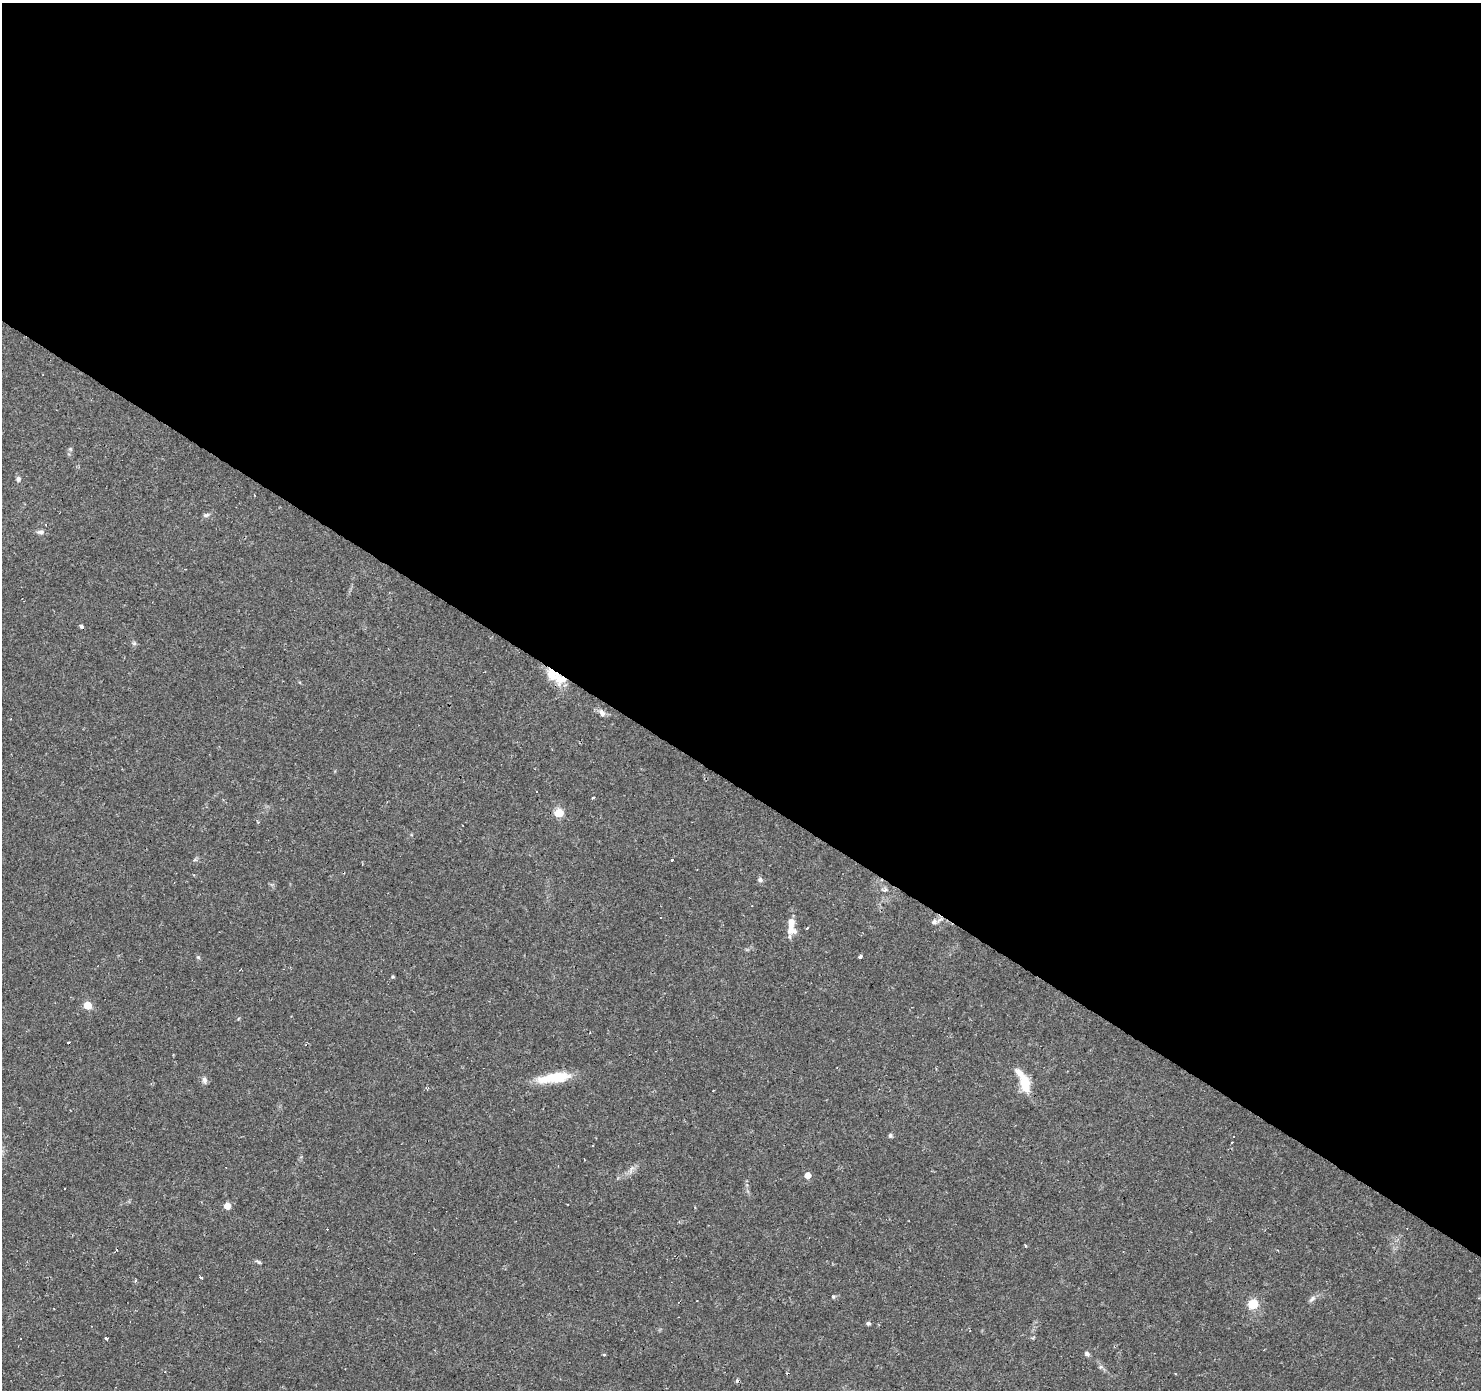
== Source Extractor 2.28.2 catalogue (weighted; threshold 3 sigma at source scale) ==
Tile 3 of 4 x 4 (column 3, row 1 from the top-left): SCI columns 2960-4438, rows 4343-5730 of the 5921 x 5977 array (HDU 1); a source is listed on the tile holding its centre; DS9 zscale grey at full resolution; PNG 1483 x 1392 px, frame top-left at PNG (2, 3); no overlay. Shown black and unused: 57% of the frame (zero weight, under 2 of 3 exposures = <1% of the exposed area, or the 3 px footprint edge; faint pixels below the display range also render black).
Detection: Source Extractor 2.28.2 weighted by HDU 2 'WHT'; one run over the whole footprint, this tile lists its part. Background 0.0429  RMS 0.0034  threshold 0.0153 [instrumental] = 3 sigma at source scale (4.5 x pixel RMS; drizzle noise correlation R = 1.50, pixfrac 1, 0.0396/0.0396 arcsec/px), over >= 5 px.
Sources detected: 59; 11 cosmic-ray / hot-pixel residue — not listed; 3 inside a brighter listed object's ellipse — not listed separately; the other 45 listed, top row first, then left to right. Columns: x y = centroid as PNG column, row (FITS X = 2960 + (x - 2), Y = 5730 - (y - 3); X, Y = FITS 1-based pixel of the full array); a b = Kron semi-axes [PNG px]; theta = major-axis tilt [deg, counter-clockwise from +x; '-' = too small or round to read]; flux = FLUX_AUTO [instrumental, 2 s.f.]
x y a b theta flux
70 449 6 5 - 0.53
18 479 6 6 - 0.97
206 515 9 5 7 0.8
41 532 9 6 3 1.2
81 626 4 3 - 2.4
134 643 6 4 0 0.56
552 674 23 13 -49 7.9
602 713 10 7 -52 1.6
537 791 3 2 - 0.3
593 798 3 3 - 0.93
559 813 5 5 - 15
672 860 3 3 - 2.3
760 880 7 6 - 0.88
885 890 8 6 20 0.88
660 918 3 3 - 0.81
791 922 13 7 84 3.2
934 922 8 7 - 1.2
807 928 3 2 - 0.93
789 937 15 5 88 0.99
860 956 3 3 - 2.5
198 957 5 4 - 0.45
393 977 5 3 - 0.33
87 1005 5 5 - 8.8
554 1078 39 11 8 11
204 1080 9 7 -82 1.2
1025 1083 21 11 -76 7.5
427 1089 4 4 - 0.41
713 1090 2 2 - 0.46
890 1135 6 5 - 0.57
631 1169 15 4 63 1.4
808 1175 5 5 - 3.8
227 1206 5 5 - 4.8
1026 1246 4 3 - 0.36
258 1262 9 4 -28 0.58
201 1277 3 3 - 4
135 1281 4 3 - 0.43
1312 1298 11 5 42 1.1
1253 1304 8 8 - 7.6
868 1323 5 4 - 0.76
106 1338 3 3 - 2.2
1087 1354 7 5 -36 0.89
604 1355 4 3 - 0.35
1101 1367 7 4 -18 0.62
1175 1374 2 2 - 0.45
737 1381 5 4 - 0.6
Overlapping masked pixels (flux is a lower limit): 1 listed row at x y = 552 674
Unlisted compact peaks at least as high as the median listed source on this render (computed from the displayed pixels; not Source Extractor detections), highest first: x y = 833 1296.